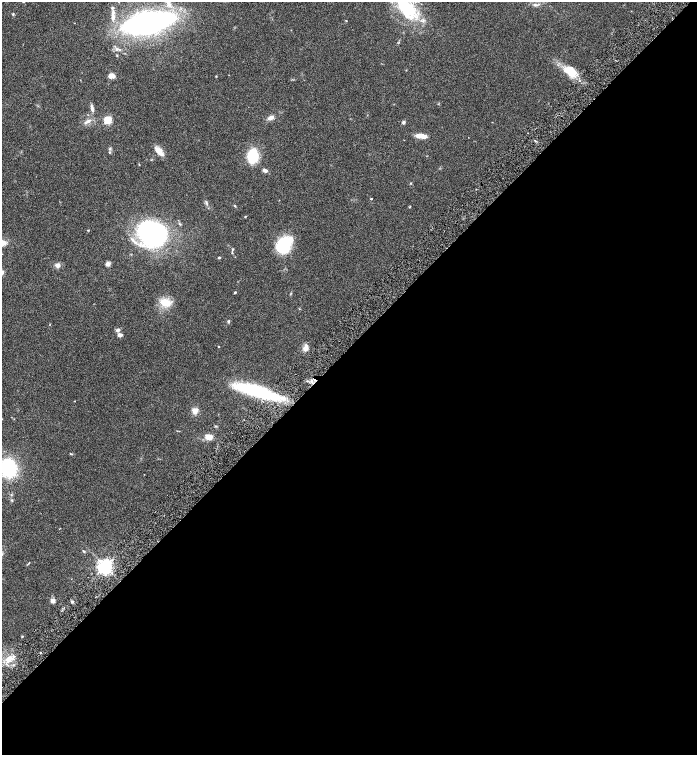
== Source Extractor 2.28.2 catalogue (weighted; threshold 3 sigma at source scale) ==
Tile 15 of 4 x 4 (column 3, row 4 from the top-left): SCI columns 3085-4474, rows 1-1506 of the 6026 x 6028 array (HDU 1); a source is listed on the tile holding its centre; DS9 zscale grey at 2 x 2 block average (1 PNG px = mean of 2 x 2 image px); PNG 699 x 757 px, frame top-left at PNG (2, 2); no overlay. Shown black and unused: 54% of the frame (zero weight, under 4 of 8 exposures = <1% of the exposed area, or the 3 px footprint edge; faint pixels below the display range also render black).
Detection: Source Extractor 2.28.2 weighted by HDU 2 'WHT'; one run over the whole footprint, this tile lists its part. Background 0.0687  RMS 0.0044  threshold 0.0178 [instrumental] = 3 sigma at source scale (4.09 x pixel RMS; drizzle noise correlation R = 1.36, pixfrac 0.8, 0.05/0.05 arcsec/px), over >= 5 px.
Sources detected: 67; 1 cosmic-ray / hot-pixel residue — not listed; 7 inside a brighter listed object's ellipse — not listed separately; the other 59 listed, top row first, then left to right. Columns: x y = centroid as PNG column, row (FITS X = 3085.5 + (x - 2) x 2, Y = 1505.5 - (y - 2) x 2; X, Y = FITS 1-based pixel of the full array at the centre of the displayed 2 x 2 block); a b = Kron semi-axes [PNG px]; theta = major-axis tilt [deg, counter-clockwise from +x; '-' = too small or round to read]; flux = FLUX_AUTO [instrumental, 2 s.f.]
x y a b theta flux
168 3 12 5 -47 6.7
406 8 34 18 -52 57
13 14 3 3 - 0.89
113 17 10 5 89 5.2
148 23 26 11 11 470
116 49 4 4 - 1.9
117 55 3 2 - 0.6
569 71 19 10 -10 16
111 76 5 4 - 6.2
216 76 3 2 - 0.56
92 108 11 3 -79 3.3
270 118 7 5 22 4.2
107 120 3 3 - 66
87 121 12 4 30 3.9
404 122 5 3 - 1.6
420 136 10 5 0 8.2
110 149 4 3 - 1.3
159 151 13 6 -58 7.3
253 156 11 8 85 41
139 164 3 2 - 0.58
265 170 5 3 - 3.3
410 183 3 2 - 0.67
371 199 2 2 - 0.83
206 203 6 2 -71 1.5
235 206 3 2 - 0.69
410 206 4 2 - 0.5
245 216 3 2 - 0.75
180 224 5 3 - 1
88 230 3 2 - 0.57
152 234 27 23 -19 150
3 243 9 6 11 6.7
284 244 13 9 51 57
233 249 3 3 - 0.87
232 253 3 2 - 0.67
219 258 3 2 - 1.1
108 264 5 5 - 3.4
57 265 6 6 - 3.4
235 292 3 2 - 0.78
166 303 13 9 -13 15
228 321 4 3 - 1.3
118 330 6 4 27 2.3
120 335 5 4 - 3.1
219 346 2 2 - 0.49
306 347 7 6 - 5.5
255 390 45 10 -15 85
75 401 2 2 - 0.31
195 411 6 5 - 6.6
209 437 7 5 -3 9.1
71 454 5 2 - 0.78
8 468 12 10 -70 98
12 500 3 3 - 0.81
84 551 4 2 - 0.91
2 554 3 2 - 0.82
105 567 4 4 - 430
53 601 3 2 - 11
72 602 4 3 - 1.3
22 636 3 2 - 0.61
40 653 2 2 - 0.63
9 659 10 6 36 8.7
Isophote crosses this tile's border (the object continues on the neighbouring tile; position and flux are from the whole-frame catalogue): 4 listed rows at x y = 168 3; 406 8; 3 243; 8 468